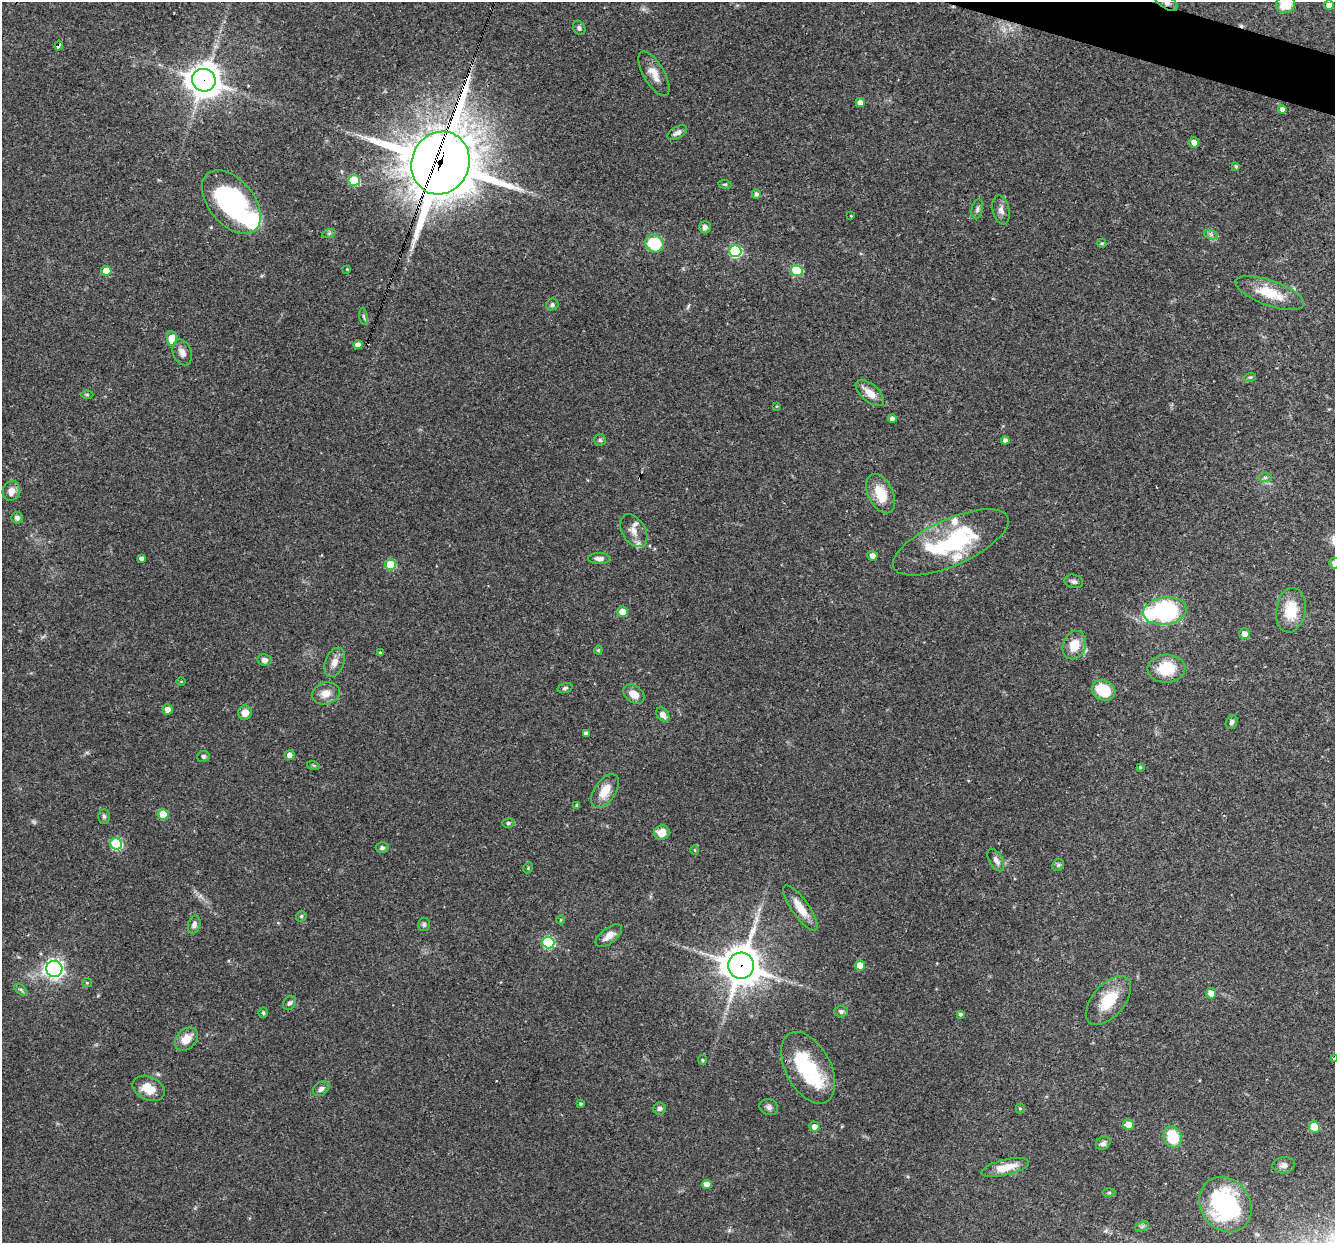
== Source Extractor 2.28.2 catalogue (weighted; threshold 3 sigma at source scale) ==
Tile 10 of 4 x 4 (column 2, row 3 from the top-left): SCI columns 1334-2666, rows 1498-2738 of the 5331 x 5348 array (HDU 1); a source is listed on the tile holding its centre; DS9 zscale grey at full resolution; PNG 1337 x 1245 px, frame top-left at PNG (2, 2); each listed source drawn as its Kron ellipse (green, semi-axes under 4 px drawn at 4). Shown black and unused: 1% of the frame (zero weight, under 3 of 4 exposures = <1% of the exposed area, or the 3 px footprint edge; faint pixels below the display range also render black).
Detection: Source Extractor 2.28.2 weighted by HDU 2 'WHT'; one run over the whole footprint, this tile lists its part. Background 0.0576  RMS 0.0032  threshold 0.0146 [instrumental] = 3 sigma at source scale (4.5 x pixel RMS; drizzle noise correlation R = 1.50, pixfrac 1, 0.05/0.05 arcsec/px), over >= 5 px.
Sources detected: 140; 1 too faint to see at this stretch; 2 inside a brighter object's white glare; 2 cosmic-ray / hot-pixel residue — neither listed nor drawn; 6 inside a brighter listed object's ellipse — not listed separately; the other 129 listed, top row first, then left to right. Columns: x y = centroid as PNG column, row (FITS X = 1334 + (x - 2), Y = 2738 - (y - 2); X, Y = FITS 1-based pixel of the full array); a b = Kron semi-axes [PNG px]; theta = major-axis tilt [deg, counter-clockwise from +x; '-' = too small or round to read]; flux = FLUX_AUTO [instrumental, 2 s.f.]
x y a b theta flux
1166 2 13 6 -36 1.8
1285 4 10 8 12 6.5
1329 5 5 5 - 1.8
579 28 7 5 -62 0.76
59 46 5 3 - 4.1
654 74 25 10 -60 3.8
204 80 12 11 - 490
860 103 4 4 - 1.8
1282 109 4 4 - 1.6
677 133 11 5 30 1.4
1194 142 5 5 - 2.2
440 163 32 28 66 2100
1236 166 4 4 - 0.5
354 180 5 5 - 20
725 184 7 3 -8 0.41
756 194 5 4 - 1
231 202 37 22 -50 54
977 209 10 5 78 0.95
1001 210 15 8 -78 1.9
851 216 3 3 - 0.23
705 227 6 6 - 1.1
329 233 7 4 19 0.58
1211 235 7 4 -19 0.74
1102 243 5 4 - 0.44
654 244 9 8 - 15
735 251 6 6 - 34
347 269 3 3 - 0.25
106 271 5 5 - 5
797 271 5 5 - 19
1270 293 36 12 -20 9
552 305 6 6 - 0.75
364 316 8 4 -81 0.61
172 339 7 5 -85 8.7
358 345 4 4 - 2.1
182 352 13 9 -70 2
1250 377 6 4 17 0.43
870 393 17 8 -42 3.6
87 395 6 4 0 0.38
777 406 4 3 - 0.23
892 418 4 4 - 1.2
600 440 6 6 - 0.62
1005 440 4 4 - 1.3
1265 477 7 4 0 0.61
11 491 10 8 67 2.6
881 494 21 12 -64 7.4
17 518 6 5 - 0.99
634 531 18 11 -58 3.3
951 542 62 23 24 35
872 556 5 4 - 1.7
142 558 4 4 - 1
599 559 11 5 0 1.5
1334 563 5 5 - 1.4
391 565 5 5 - 13
1074 581 9 6 -12 0.92
1291 610 22 15 82 9.5
622 611 5 5 - 3.8
1165 611 22 13 8 46
1244 634 5 5 - 1.9
1074 645 14 11 67 5.5
598 650 4 4 - 0.38
380 653 4 3 - 0.46
264 660 7 5 -8 1.3
335 662 15 9 68 2.6
1166 669 19 14 3 10
181 681 4 3 - 0.26
565 688 7 4 16 0.62
1104 690 12 10 -25 11
326 693 14 10 17 3.1
634 694 12 8 -37 3.2
167 709 5 5 - 2.4
245 713 7 6 - 2.6
663 715 8 6 -50 2.6
1232 722 7 5 59 0.9
586 733 4 4 - 0.89
290 755 5 5 - 1.8
203 756 6 5 - 0.72
313 765 6 4 -18 0.46
1140 767 4 4 - 0.42
605 791 19 10 56 5.3
577 806 4 4 - 0.73
163 814 5 5 - 8.3
104 816 7 5 -89 0.73
508 823 6 5 - 0.58
662 833 8 7 - 4
116 844 6 5 - 30
382 848 6 5 - 0.69
695 850 5 3 - 0.34
996 860 12 6 -61 1.5
1058 865 6 5 - 0.59
528 868 6 3 59 0.32
800 908 27 8 -55 5.6
301 916 6 4 48 0.47
561 920 4 4 - 0.35
194 924 9 6 76 1.3
424 924 7 6 - 0.61
609 936 16 7 38 2.8
548 942 6 6 - 31
741 966 13 13 - 770
860 966 5 5 - 4.7
54 969 8 8 - 140
87 983 5 4 - 0.38
21 990 8 4 -38 0.62
1211 993 5 5 - 3.1
1108 1000 29 16 50 11
289 1003 8 6 55 0.83
841 1012 6 6 - 0.82
263 1013 5 5 - 0.58
960 1014 4 4 - 0.66
186 1039 13 9 44 4.4
1334 1058 3 3 - 0.89
702 1060 5 4 - 0.39
808 1068 39 22 -62 19
148 1088 17 11 -25 5.3
321 1089 9 6 36 1.3
581 1104 3 3 - 0.47
769 1107 9 7 -23 1.3
660 1108 6 6 - 0.85
1020 1108 5 4 - 0.39
1128 1125 5 5 - 3.8
814 1127 5 5 - 1.9
1314 1127 5 5 - 11
1173 1137 11 8 -67 10
1103 1143 8 6 34 1.1
1284 1165 11 8 5 1.5
1005 1167 24 8 14 5.9
707 1184 5 4 - 2.7
1109 1193 6 4 0 0.43
1225 1205 29 24 -55 45
1142 1226 7 4 19 0.64
Overlapping masked pixels (flux is a lower limit): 5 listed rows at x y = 1166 2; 59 46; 204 80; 440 163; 741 966
Isophote crosses this tile's border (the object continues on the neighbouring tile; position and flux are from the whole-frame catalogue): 4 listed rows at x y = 1166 2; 1285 4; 1334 563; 1334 1058